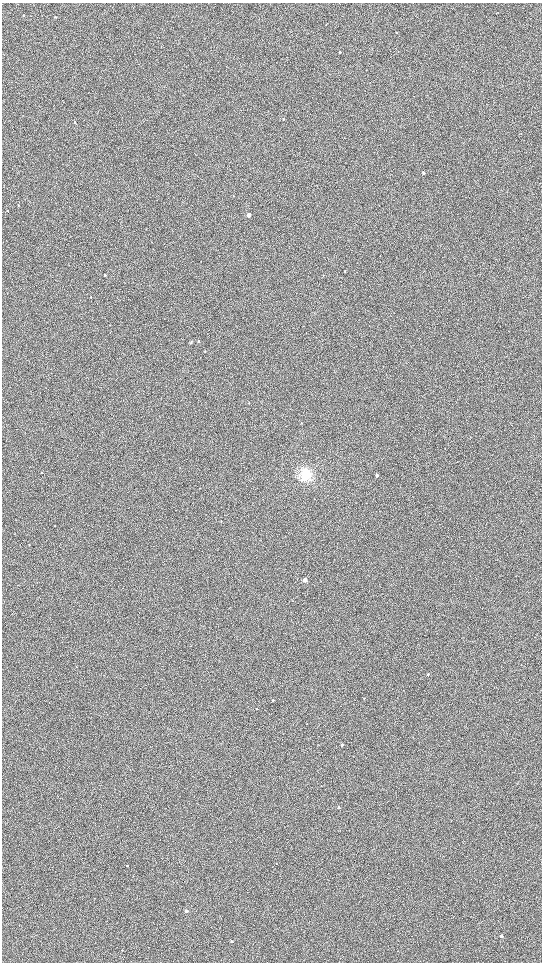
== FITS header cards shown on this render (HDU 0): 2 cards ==
NAXIS1  =                 1080 / length of data axis 1
NAXIS2  =                 1920 / length of data axis 2

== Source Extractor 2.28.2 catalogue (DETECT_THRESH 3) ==
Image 1080 x 1920 px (HDU 0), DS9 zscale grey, zoomed out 1/2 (1 PNG px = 2 x 2 image px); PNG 544 x 964 px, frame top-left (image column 1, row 1919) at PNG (2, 3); no overlay
Background 911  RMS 120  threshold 371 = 3 sigma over >= 5 px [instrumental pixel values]
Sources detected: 28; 1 cannot appear on this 1/2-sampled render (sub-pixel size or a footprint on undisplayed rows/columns) and is not listed; the other 27 listed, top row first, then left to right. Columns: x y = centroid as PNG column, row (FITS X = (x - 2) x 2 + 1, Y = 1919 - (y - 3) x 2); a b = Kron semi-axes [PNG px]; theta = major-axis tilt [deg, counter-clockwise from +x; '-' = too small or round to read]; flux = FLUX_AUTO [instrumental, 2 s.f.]
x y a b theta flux
23 16 2 2 - 11000
55 17 3 2 - 17000
340 52 3 2 - 14000
283 119 3 3 - 16000
75 122 3 2 - 13000
423 173 3 2 - 29000
18 205 3 2 - 8500
7 211 2 2 - 8000
249 215 3 3 - 190000
105 275 3 2 - 29000
91 297 2 2 - 10000
198 341 3 3 - 28000
191 342 4 3 - 18000
305 475 12 11 - 420000
377 475 3 3 - 43000
305 580 3 3 - 170000
428 674 3 2 - 22000
364 698 2 2 - 8700
273 700 2 2 - 21000
257 709 3 1 - 120000
342 745 3 2 - 50000
339 807 2 2 - 42000
276 864 2 2 - 9300
127 866 2 2 - 18000
186 911 2 2 - 110000
501 936 3 2 - 44000
231 941 2 2 - 63000
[1 sub-pixel or undisplayed-footprint detection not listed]